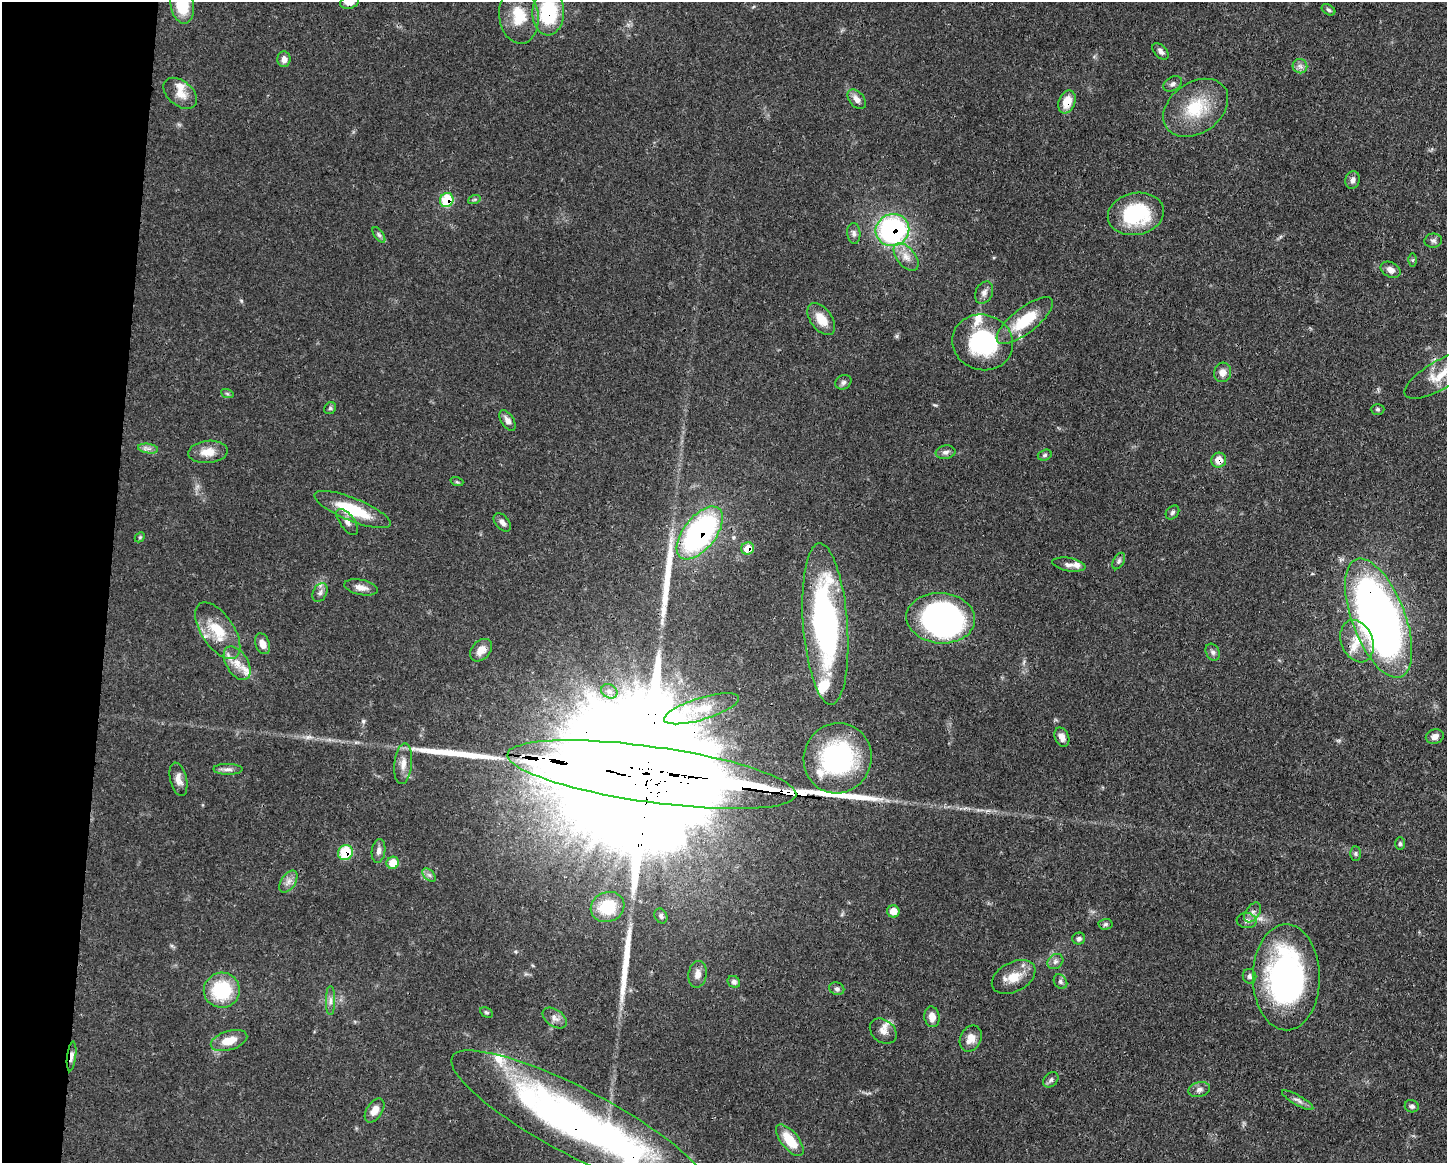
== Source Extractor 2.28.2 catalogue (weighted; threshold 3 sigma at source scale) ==
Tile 7 of 3 x 4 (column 1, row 3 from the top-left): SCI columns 112-1556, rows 1167-2327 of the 4670 x 4657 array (HDU 1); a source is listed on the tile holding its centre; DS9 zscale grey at full resolution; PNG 1449 x 1165 px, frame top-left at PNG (2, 2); each listed source drawn as its Kron ellipse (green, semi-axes under 4 px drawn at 4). Shown black and unused: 8% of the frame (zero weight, under 3 of 4 exposures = <1% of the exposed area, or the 3 px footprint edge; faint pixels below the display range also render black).
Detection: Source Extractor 2.28.2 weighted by HDU 2 'WHT'; one run over the whole footprint, this tile lists its part. Background 0.0551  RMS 0.0033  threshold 0.0148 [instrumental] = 3 sigma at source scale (4.5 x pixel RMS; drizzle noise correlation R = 1.50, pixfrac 1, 0.05/0.05 arcsec/px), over >= 5 px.
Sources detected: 123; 3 inside a brighter object's white glare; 3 long thin detections or spike segments (spike, bleed or trail) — neither listed nor drawn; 9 inside a brighter listed object's ellipse — not listed separately; the other 108 listed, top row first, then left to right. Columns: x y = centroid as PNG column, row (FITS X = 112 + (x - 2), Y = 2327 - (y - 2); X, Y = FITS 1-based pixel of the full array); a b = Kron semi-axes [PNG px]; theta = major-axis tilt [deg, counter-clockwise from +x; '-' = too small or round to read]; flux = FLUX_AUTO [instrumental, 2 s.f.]
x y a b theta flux
350 2 9 6 15 2.2
182 5 19 11 -80 13
1329 10 7 5 -32 0.66
548 13 23 16 87 23
519 16 28 19 -83 9.7
1161 51 10 6 -46 1.3
284 59 8 6 89 2
1300 66 7 7 - 1.3
1173 84 10 7 30 1.1
180 93 19 12 -40 4.1
857 99 11 7 -50 2.1
1067 102 12 8 70 5.7
1196 108 35 25 35 16
1352 180 9 7 77 1.5
447 200 7 6 - 13
474 200 6 4 19 0.49
1136 214 28 21 12 25
892 230 17 16 - 61
854 233 10 6 -87 1.2
379 235 9 4 -54 0.8
1433 241 9 7 4 0.95
906 257 16 9 -50 3.3
1413 260 6 4 89 0.55
1390 270 10 7 -26 1.9
984 293 11 8 63 1.7
821 319 18 10 -53 5.5
1025 320 34 12 38 14
983 342 31 27 -17 32
1223 372 10 8 75 2.5
1440 375 40 14 30 8.3
843 382 8 7 - 0.94
227 393 6 4 -20 0.5
330 408 6 5 - 0.64
1378 409 7 5 -1 0.63
508 421 11 6 -57 1.8
148 449 10 4 -9 1.3
208 452 20 11 5 4.6
946 452 10 6 8 1.3
1045 455 7 5 18 0.67
1219 460 7 7 - 4.2
457 482 6 4 -18 0.46
353 510 41 11 -22 15
1172 512 8 6 47 0.76
347 522 15 7 -54 1.8
502 522 11 6 -48 1.4
700 533 31 16 52 81
140 537 6 4 45 0.43
748 548 6 6 - 5.4
1119 561 9 5 60 0.83
1069 565 17 6 -10 1.7
361 587 17 7 -12 2.7
320 593 10 7 63 1.4
941 618 34 25 -4 110
1379 618 63 26 -69 250
825 624 81 22 -86 84
218 631 32 16 -56 11
1357 641 22 15 -68 7.3
262 644 11 7 -68 2.8
481 650 13 9 47 3.3
1213 652 9 6 -62 1.1
237 663 18 11 -59 4.3
609 691 8 6 -30 1.3
701 709 39 11 17 9
1435 736 9 7 13 1.9
1062 737 10 6 -66 2.1
838 758 35 34 - 49
403 764 20 8 84 3.6
228 769 14 5 -1 1.5
652 774 146 28 -8 52000
178 779 17 8 -77 2.4
1400 844 6 5 - 0.63
379 851 12 6 82 1.6
345 852 8 7 - 14
1355 854 7 5 -89 0.71
393 863 6 6 - 5.7
429 875 8 5 -44 0.98
288 882 12 7 55 2
608 907 17 14 25 11
893 911 6 6 - 3.7
1253 912 11 6 55 1.5
661 916 8 6 -62 0.84
1247 921 10 7 -5 1.7
1105 924 7 5 3 0.67
1079 939 6 6 - 0.89
1055 962 8 7 - 1.1
698 974 13 9 80 2.3
1250 976 7 6 - 1.2
1014 977 23 14 28 6.2
1286 977 53 33 -89 92
734 982 6 5 - 0.95
1060 982 8 6 -55 0.92
837 989 8 6 -23 0.89
222 990 18 17 - 20
330 1001 14 4 90 1.4
486 1012 7 4 -29 0.53
932 1017 10 7 -82 2.9
555 1018 13 8 -36 1.9
883 1031 14 11 -38 2.8
971 1038 14 10 66 3.6
229 1041 19 9 17 6
71 1056 15 4 83 1.8
1051 1080 9 6 45 0.91
1199 1090 11 7 14 1.5
1298 1100 18 5 -29 1.5
1412 1106 7 6 - 0.96
374 1110 13 8 57 3.2
580 1123 144 33 -28 160
790 1140 19 8 -51 9.2
Overlapping masked pixels (flux is a lower limit): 12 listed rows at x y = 548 13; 1067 102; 447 200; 892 230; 1219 460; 700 533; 748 548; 1379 618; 652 774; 345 852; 71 1056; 580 1123
Isophote crosses this tile's border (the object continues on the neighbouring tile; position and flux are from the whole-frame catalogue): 4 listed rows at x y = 350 2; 182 5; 548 13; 1440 375